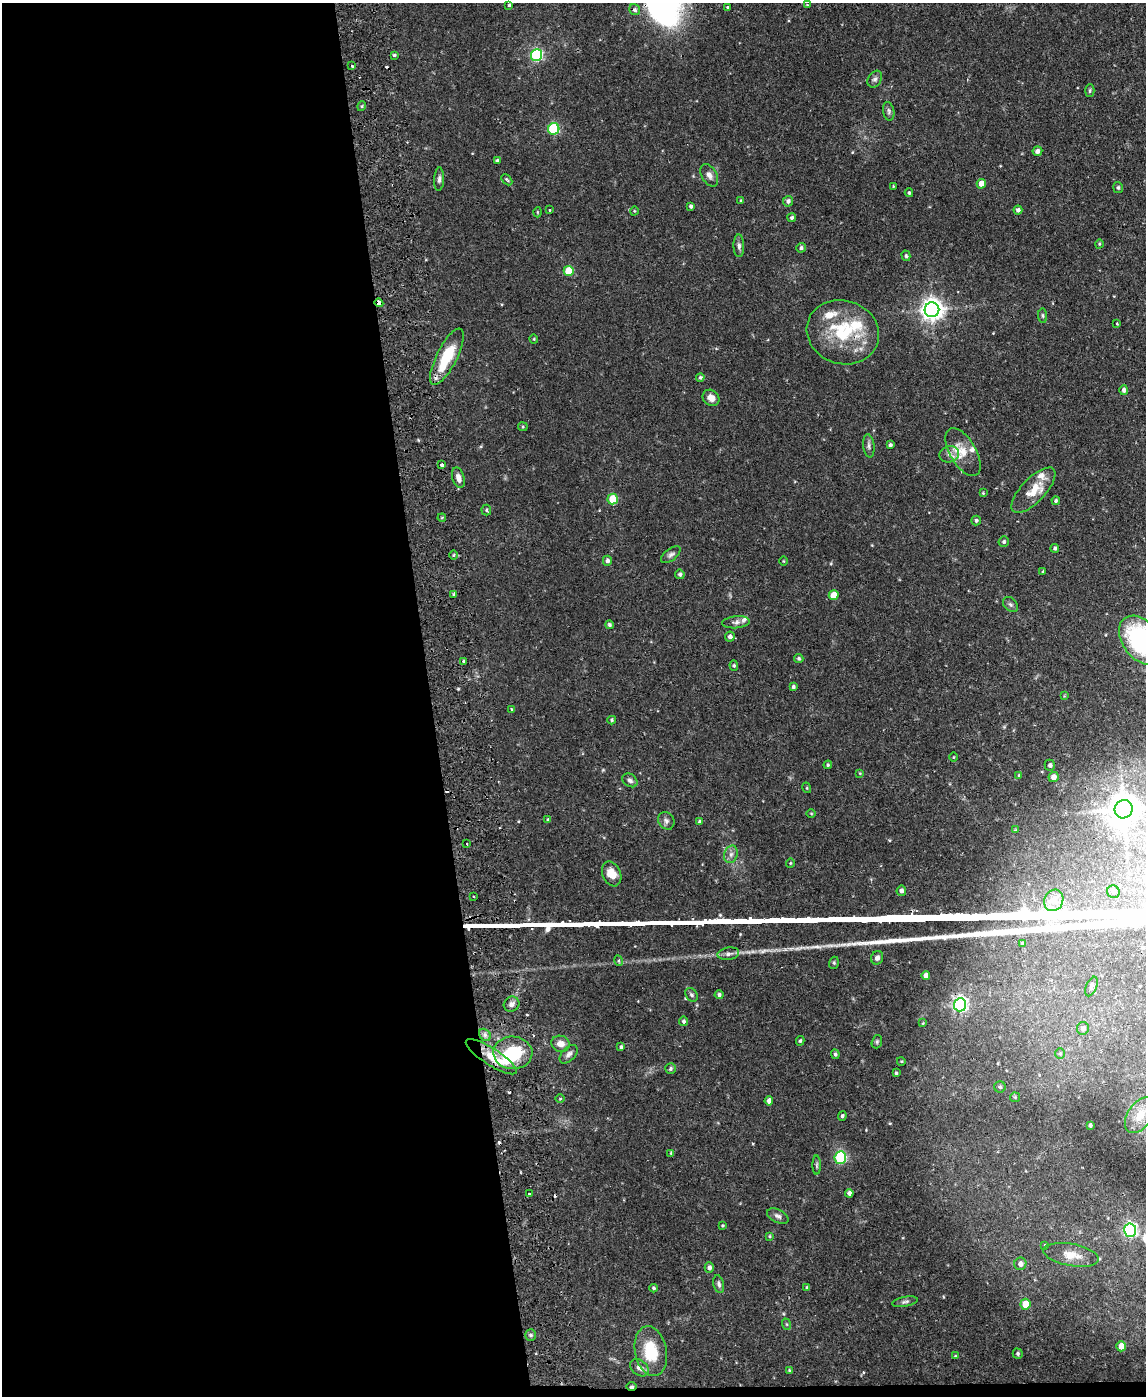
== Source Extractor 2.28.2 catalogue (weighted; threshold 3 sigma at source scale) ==
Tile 9 of 4 x 3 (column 1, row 3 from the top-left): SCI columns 56-1199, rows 246-1639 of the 4686 x 4567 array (HDU 1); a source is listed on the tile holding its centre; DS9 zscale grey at full resolution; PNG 1148 x 1398 px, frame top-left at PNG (2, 3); each listed source drawn as its Kron ellipse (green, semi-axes under 4 px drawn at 4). Shown black and unused: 38% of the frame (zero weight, under 2 of 3 exposures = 3% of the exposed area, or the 3 px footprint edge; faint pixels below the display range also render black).
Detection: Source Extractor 2.28.2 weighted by HDU 2 'WHT'; one run over the whole footprint, this tile lists its part. Background 0.0867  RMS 0.0062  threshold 0.0277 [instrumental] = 3 sigma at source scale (4.5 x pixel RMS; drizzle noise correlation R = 1.50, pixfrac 1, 0.05/0.05 arcsec/px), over >= 5 px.
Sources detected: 179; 1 inside a brighter object's white glare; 6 cosmic-ray / hot-pixel residue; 3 long thin detections or spike segments (spike, bleed or trail) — neither listed nor drawn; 6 inside a brighter listed object's ellipse — not listed separately; the other 163 listed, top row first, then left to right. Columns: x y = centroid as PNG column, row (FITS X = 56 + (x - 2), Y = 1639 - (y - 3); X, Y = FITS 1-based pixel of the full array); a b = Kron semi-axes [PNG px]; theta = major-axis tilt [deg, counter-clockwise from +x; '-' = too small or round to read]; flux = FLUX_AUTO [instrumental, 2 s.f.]
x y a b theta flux
509 5 3 3 - 0.73
807 5 2 2 - 0.57
728 7 3 3 - 0.74
635 10 6 5 - 1.5
394 55 4 3 - 0.91
537 55 6 5 - 71
352 66 3 2 - 1.7
875 79 9 6 59 1.7
1090 91 6 4 87 0.9
362 106 5 3 - 0.65
889 111 9 5 -80 1.4
554 129 6 5 - 39
1037 151 5 4 - 2.4
497 161 4 4 - 1.1
709 175 12 7 -61 3
439 179 11 5 86 1.8
507 180 6 3 -46 0.75
981 184 5 4 - 5.6
893 186 3 2 - 0.4
1118 188 5 5 - 1.1
909 193 4 3 - 0.93
741 200 4 3 - 0.64
788 201 5 5 - 1.8
691 206 4 4 - 1.3
550 210 3 3 - 0.53
1018 210 4 4 - 1.7
634 211 4 3 - 0.48
537 212 5 3 - 0.51
792 218 4 4 - 1.2
1099 244 5 3 - 0.54
739 246 11 5 -89 1.9
801 248 5 4 - 1.3
906 256 5 4 - 0.83
569 271 5 5 - 17
379 303 4 3 - 12
932 310 7 7 - 450
1043 316 7 4 -84 0.89
1117 324 3 2 - 0.49
843 332 36 32 -18 39
534 339 4 4 - 0.58
447 357 31 10 63 21
700 377 4 4 - 1.1
1124 390 5 4 - 1.8
711 398 9 7 -38 4.5
523 427 5 4 - 0.64
890 445 4 3 - 1.1
869 446 12 5 -83 1.8
963 452 27 13 -59 10
949 454 10 8 20 2.8
442 465 3 3 - 5.6
458 478 10 6 -73 3.4
1033 490 29 12 46 12
983 493 4 3 - 0.53
613 499 5 5 - 17
1056 501 4 4 - 0.93
486 510 5 5 - 0.76
442 518 4 3 - 0.59
976 520 5 4 - 1.2
1004 542 5 5 - 1.2
1055 548 4 4 - 1.1
453 555 5 3 - 0.63
671 555 11 6 37 1.9
607 561 5 4 - 1.7
783 561 5 3 - 0.5
1043 571 3 3 - 0.62
680 574 5 4 - 1.2
454 594 4 4 - 0.8
834 595 5 5 - 9.1
1010 604 9 6 -45 1.4
736 622 14 6 5 2.5
609 625 4 4 - 1.1
730 637 5 4 - 2.3
1141 640 27 18 -53 84
799 658 5 4 - 0.9
464 661 3 3 - 1.4
734 666 5 4 - 0.83
793 687 4 4 - 1.1
1064 696 4 4 - 0.44
511 709 4 2 - 0.52
612 720 4 4 - 0.87
953 757 4 3 - 0.49
828 765 4 4 - 0.69
1050 765 5 5 - 1.6
860 773 3 2 - 0.41
1019 775 4 4 - 0.83
1053 777 5 5 - 3.9
630 780 8 6 -35 1.7
807 788 5 3 - 0.54
1123 809 9 9 - 1000
811 814 5 3 - 0.52
548 819 4 3 - 0.78
666 821 9 7 -59 2
700 822 4 3 - 1.4
1015 830 4 4 - 0.52
467 844 3 2 - 0.52
731 854 9 6 74 2.3
790 863 4 4 - 0.6
612 874 13 9 -67 8.1
901 891 5 4 - 2.4
1113 892 6 6 - 1.6
474 896 3 3 - 0.82
1054 900 11 9 65 7.2
1022 943 3 3 - 0.75
728 954 11 6 9 2.3
877 958 7 6 - 2
619 961 5 3 - 0.69
834 963 6 5 - 0.86
926 975 4 4 - 3.7
1091 986 10 5 66 1.5
692 995 7 5 -57 1.3
719 995 4 4 - 1.3
512 1004 8 7 - 2.5
960 1005 6 6 - 140
684 1021 4 4 - 1.2
923 1023 4 4 - 0.45
1083 1028 6 6 - 2.3
485 1035 7 5 -46 1.7
800 1041 5 3 - 0.79
877 1042 7 5 71 0.97
561 1044 9 8 - 4.2
621 1047 4 3 - 1.1
513 1053 19 16 -3 29
1060 1053 5 5 - 0.89
569 1054 11 6 46 2.2
835 1054 5 4 - 1.1
491 1057 30 8 -33 14
901 1061 4 3 - 0.51
671 1069 5 5 - 1
896 1073 3 3 - 0.76
1000 1087 6 5 - 1
1015 1097 5 5 - 0.75
560 1098 4 3 - 0.57
769 1101 4 4 - 2.8
1140 1115 20 12 56 8.7
842 1116 5 4 - 0.99
1090 1125 4 3 - 1.2
671 1153 4 4 - 0.67
840 1157 6 6 - 46
817 1165 9 4 -90 1
849 1193 4 4 - 2.2
529 1194 3 3 - 1.1
778 1216 11 6 -27 2.1
722 1225 3 3 - 0.61
1130 1230 7 6 - 110
770 1236 4 4 - 0.62
1045 1245 4 4 - 0.63
1071 1255 28 11 -10 8.9
1020 1264 6 6 - 3.1
709 1268 5 4 - 1.9
719 1284 9 5 -76 1.6
654 1288 4 4 - 0.88
807 1288 4 3 - 1.2
905 1302 13 5 11 1.6
1025 1304 5 5 - 12
786 1324 6 3 -70 0.66
531 1335 6 5 - 1.1
1121 1346 5 4 - 6.8
651 1351 25 16 -79 21
1018 1354 5 5 - 1
955 1356 4 3 - 0.48
640 1368 10 7 -39 3
789 1370 4 3 - 0.57
632 1386 5 3 - 1.3
Overlapping masked pixels (flux is a lower limit): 3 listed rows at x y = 379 303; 491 1057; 632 1386
Isophote crosses this tile's border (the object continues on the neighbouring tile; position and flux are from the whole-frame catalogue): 1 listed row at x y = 1141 640